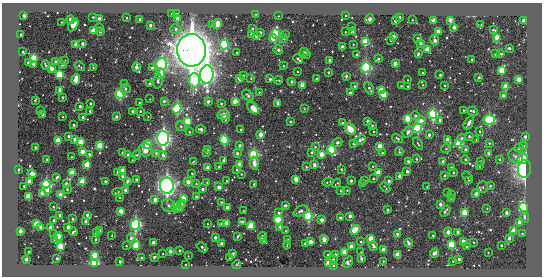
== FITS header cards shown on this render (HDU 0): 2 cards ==
NAXIS1  =                  540 / length of data axis 1
NAXIS2  =                  274 / length of data axis 2

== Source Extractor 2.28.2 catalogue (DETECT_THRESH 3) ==
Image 540 x 274 px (HDU 0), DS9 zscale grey, 1 PNG px = 1 image px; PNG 544 x 278 px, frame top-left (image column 1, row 274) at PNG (2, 3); each listed source drawn as its Kron ellipse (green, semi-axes under 4 px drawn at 4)
Background -400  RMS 700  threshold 2110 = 3 sigma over >= 5 px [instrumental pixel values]
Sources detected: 431; all 431 listed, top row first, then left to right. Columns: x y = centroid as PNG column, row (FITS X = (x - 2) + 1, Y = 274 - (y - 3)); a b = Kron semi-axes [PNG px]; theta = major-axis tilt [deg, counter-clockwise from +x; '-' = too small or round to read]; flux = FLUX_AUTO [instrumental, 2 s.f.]
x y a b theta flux
171 13 3 3 - 8.9e+04
177 14 3 3 - 8.2e+04
255 14 3 2 - 4.9e+04
345 15 3 2 - 4.9e+04
24 16 3 3 - 2.9e+05
278 16 2 2 - 2.8e+04
93 17 3 3 - 5.5e+04
399 17 3 3 - 7.3e+04
126 18 3 2 - 4.6e+04
99 19 3 3 - 3.6e+05
140 19 3 3 - 8.3e+04
178 19 3 3 - 3.3e+05
370 19 5 4 - 1.3e+05
70 20 4 3 - 1.2e+05
412 20 2 2 - 3.3e+04
450 20 3 3 - 4.4e+05
395 21 3 3 - 1.6e+05
434 21 3 3 - 6.2e+05
524 21 3 3 - 5.2e+05
62 22 2 2 - 3.1e+04
217 24 5 4 - 4.5e+05
481 24 2 2 - 2.7e+04
73 25 7 4 58 5.3e+05
150 25 3 3 - 1.9e+05
212 25 3 3 - 5.9e+04
100 27 3 2 - 2.9e+04
352 27 2 2 - 2.5e+04
454 27 3 3 - 2.3e+05
176 29 5 4 - 1.3e+05
252 29 4 3 - 4.6e+04
493 30 3 2 - 5.4e+04
93 31 3 3 - 8.6e+05
100 31 3 3 - 1.8e+05
353 31 3 3 - 8.0e+04
345 32 2 2 - 2.7e+04
438 32 3 3 - 4.0e+05
260 33 3 3 - 1.2e+05
21 34 3 2 - 5.2e+04
276 34 4 4 - 3.9e+06
252 35 3 3 - 2.8e+05
285 35 4 3 - 4.0e+04
256 36 3 3 - 2.0e+05
393 36 3 3 - 3.3e+05
497 37 3 3 - 5.8e+05
273 38 4 4 - 1.1e+06
284 38 3 3 - 1.4e+05
418 38 3 3 - 1.4e+05
435 40 5 3 - 2.6e+05
391 41 3 2 - 4.6e+04
366 42 4 4 - 2.8e+06
420 43 3 3 - 1.8e+05
76 44 3 3 - 3.0e+05
83 44 3 3 - 1.9e+05
353 44 2 2 - 3.3e+04
224 45 5 4 - 4.8e+06
342 47 3 3 - 1.9e+05
509 48 3 3 - 1.0e+05
427 49 4 3 - 8.8e+05
191 50 16 14 -87 6.8e+07
278 50 5 4 - 1.2e+05
23 52 3 2 - 6.8e+04
304 52 4 3 - 1.1e+05
237 53 3 2 - 5.8e+04
418 54 4 3 - 1.2e+05
495 54 3 3 - 5.8e+04
501 54 3 3 - 6.6e+04
307 55 3 3 - 6.9e+04
357 55 3 3 - 8.0e+04
34 58 4 3 - 2.3e+06
298 59 5 3 - 9.9e+04
378 59 3 3 - 5.4e+04
472 59 3 2 - 5.5e+04
330 60 3 3 - 1.8e+05
65 61 3 2 - 4.5e+04
28 62 3 2 - 7.2e+04
55 62 3 3 - 1.1e+05
33 64 3 3 - 8.3e+04
162 64 6 5 - 7.1e+06
395 64 3 3 - 3.9e+05
46 65 4 2 - 5.7e+04
63 65 3 3 - 6.7e+04
80 66 5 2 - 4.6e+04
283 66 3 3 - 3.8e+04
93 67 2 2 - 3.1e+04
136 67 4 3 - 3.3e+05
366 67 5 5 - 5.8e+06
51 68 3 3 - 3.9e+05
152 68 4 3 - 9.8e+04
502 70 4 3 - 1.6e+06
297 72 2 2 - 3.8e+04
329 72 3 3 - 8.2e+04
423 73 3 3 - 5.8e+04
160 74 5 4 - 3.9e+05
207 74 9 6 88 1.5e+07
59 75 4 4 - 2.4e+06
440 75 3 3 - 5.7e+04
243 76 3 3 - 7.1e+04
346 76 4 3 - 7.0e+04
479 77 3 2 - 7.2e+04
251 78 3 2 - 3.2e+04
239 79 4 3 - 1.2e+05
270 79 3 3 - 6.1e+04
316 79 3 3 - 6.7e+04
519 79 3 3 - 6.4e+05
76 80 5 3 - 7.3e+05
279 80 4 2 - 4.7e+04
407 80 3 2 - 3.1e+04
158 81 7 4 84 1.0e+05
195 81 7 5 -87 2.5e+06
292 82 3 3 - 1.3e+05
124 84 4 3 - 5.7e+04
150 84 3 3 - 1.3e+05
302 85 3 3 - 5.3e+05
423 85 3 3 - 3.9e+04
445 85 3 2 - 5.3e+04
354 86 3 3 - 6.5e+04
401 86 3 3 - 4.6e+04
408 86 3 2 - 4.3e+04
506 87 4 3 - 1.2e+06
369 88 7 4 -63 1.3e+05
126 89 5 4 - 8.1e+04
60 90 3 3 - 3.8e+05
381 91 4 4 - 1.2e+06
259 92 3 3 - 2.9e+04
350 93 3 3 - 2.4e+05
120 94 4 4 - 5.0e+06
248 95 7 4 -44 9.3e+04
384 95 4 3 - 1.4e+06
503 95 3 3 - 1.1e+05
62 97 3 3 - 7.2e+04
150 99 2 2 - 2.6e+04
35 100 3 2 - 4.7e+04
164 101 3 3 - 1.0e+05
208 101 4 3 - 1.2e+05
235 101 4 3 - 6.5e+05
139 103 3 2 - 3.9e+04
278 103 4 3 - 1.3e+05
91 104 3 3 - 6.5e+04
221 104 3 3 - 7.6e+04
80 106 3 3 - 1.4e+05
177 108 5 4 - 6.5e+06
253 108 7 4 -43 6.0e+05
304 109 3 2 - 4.2e+04
463 110 2 2 - 2.7e+04
40 111 3 2 - 3.9e+04
90 111 3 3 - 8.5e+04
132 111 3 3 - 7.9e+04
140 111 3 3 - 6.1e+04
473 111 5 3 - 1.2e+05
43 114 3 3 - 5.4e+04
433 114 5 4 - 6.0e+06
223 115 6 5 - 3.3e+05
415 116 4 4 - 1.1e+05
63 117 2 2 - 3.0e+04
83 117 3 3 - 1.3e+05
116 117 4 3 - 1.5e+05
148 117 2 2 - 3.2e+04
225 119 3 3 - 9.1e+04
408 119 4 4 - 1.2e+06
440 120 4 3 - 1.0e+05
489 120 6 4 -10 6.0e+06
188 121 4 4 - 1.6e+06
368 121 3 3 - 2.0e+05
421 121 5 4 - 2.7e+05
290 122 3 3 - 5.2e+04
342 123 4 3 - 8.5e+04
469 123 7 4 60 1.7e+05
74 125 3 3 - 8.2e+04
181 126 5 4 - 7.0e+04
372 126 3 3 - 8.6e+04
418 128 4 4 - 5.2e+06
201 129 5 3 - 2.2e+05
350 129 6 5 - 6.3e+05
241 130 3 3 - 6.5e+04
480 131 3 2 - 5.0e+04
189 132 3 2 - 4.3e+04
374 132 3 2 - 5.0e+04
408 132 6 4 40 1.6e+05
260 134 3 3 - 4.5e+05
429 135 3 3 - 1.2e+05
69 136 3 3 - 6.5e+04
469 136 3 3 - 1.0e+05
525 137 3 3 - 1.4e+05
163 138 7 6 - 1.1e+07
462 138 4 3 - 9.2e+04
75 139 4 3 - 1.2e+05
397 139 5 3 - 7.3e+04
224 140 5 4 - 3.3e+06
360 140 6 3 24 2.2e+05
447 140 4 3 - 4.0e+05
476 140 3 2 - 2.7e+04
58 141 3 3 - 1.1e+06
80 142 4 3 - 1.1e+06
338 142 5 4 - 9.9e+04
489 143 3 3 - 5.5e+04
354 144 3 3 - 1.6e+05
418 144 7 2 -56 4.4e+04
459 144 4 4 - 2.1e+06
147 145 4 4 - 1.0e+06
100 146 4 3 - 1.5e+06
240 146 3 3 - 1.5e+05
380 146 4 3 - 7.2e+05
524 146 4 3 - 5.1e+04
35 147 3 3 - 5.6e+04
315 147 4 4 - 6.2e+04
519 148 4 4 - 8.3e+04
208 149 4 3 - 8.5e+04
446 149 5 3 - 4.0e+04
145 150 7 6 - 3.9e+05
331 150 4 4 - 3.5e+06
466 150 3 3 - 1.8e+05
82 152 3 3 - 5.8e+05
123 152 3 2 - 5.8e+04
207 152 3 3 - 7.0e+04
312 152 3 3 - 9.1e+04
399 152 4 3 - 6.9e+04
156 153 4 4 - 8.6e+04
237 153 3 3 - 1.3e+05
382 153 4 3 - 7.0e+04
489 153 3 3 - 2.2e+05
89 154 3 3 - 7.4e+04
254 154 4 4 - 5.1e+06
321 154 4 3 - 6.6e+05
128 155 3 3 - 1.1e+05
137 155 5 4 - 5.5e+04
163 155 4 4 - 1.7e+05
516 156 8 6 -44 1.6e+05
71 157 2 2 - 3.4e+04
523 158 6 5 - 1.1e+06
416 159 3 3 - 4.4e+04
465 159 4 3 - 6.9e+04
499 159 3 3 - 5.4e+04
47 160 3 2 - 5.8e+04
132 160 2 2 - 3.0e+04
223 160 3 3 - 9.8e+04
481 161 3 3 - 4.6e+04
193 162 3 2 - 4.1e+04
408 162 3 3 - 1.6e+05
443 162 4 3 - 1.8e+05
254 163 6 4 -87 2.2e+05
239 164 3 3 - 3.5e+05
87 165 4 3 - 1.4e+06
314 165 3 3 - 2.5e+05
373 166 4 3 - 4.0e+04
479 166 3 2 - 4.1e+04
219 167 3 3 - 6.8e+04
306 167 3 2 - 4.5e+04
208 168 3 3 - 2.6e+05
451 168 3 2 - 6.6e+04
341 169 3 3 - 5.6e+04
525 169 9 6 82 7.3e+06
18 170 3 3 - 1.5e+05
122 170 4 4 - 1.5e+05
237 170 3 2 - 4.6e+04
407 171 3 3 - 1.2e+05
118 172 3 3 - 2.1e+05
72 173 4 3 - 1.1e+06
378 173 4 3 - 8.0e+05
453 173 3 3 - 7.8e+04
32 174 4 3 - 4.9e+05
192 174 3 3 - 4.2e+04
241 174 2 2 - 3.7e+04
122 176 4 3 - 9.0e+04
400 176 3 3 - 2.7e+05
444 176 3 3 - 6.4e+04
57 177 4 2 - 6.7e+04
468 177 6 3 -51 2.9e+04
296 179 4 3 - 6.7e+05
373 179 3 2 - 4.9e+04
136 180 3 3 - 1.3e+05
29 181 3 3 - 3.6e+05
105 181 3 3 - 8.0e+04
127 181 4 3 - 1.2e+05
227 181 2 2 - 3.8e+04
351 181 3 3 - 1.1e+05
365 181 2 2 - 3.3e+04
389 181 3 3 - 1.4e+05
469 181 3 2 - 5.5e+04
82 182 4 3 - 1.2e+06
188 182 4 3 - 4.2e+05
207 182 4 3 - 3.2e+04
328 182 5 2 - 6.9e+04
337 183 5 2 - 4.5e+04
46 184 4 4 - 4.9e+06
66 184 3 3 - 2.1e+05
196 184 3 3 - 4.3e+04
254 184 3 3 - 6.0e+04
363 184 3 3 - 9.2e+04
24 186 3 2 - 5.2e+04
167 186 8 7 - 1.4e+07
490 186 3 3 - 5.2e+04
219 187 3 3 - 1.5e+05
385 187 6 2 -46 4.9e+04
427 187 2 2 - 2.6e+04
483 187 6 5 - 7.7e+04
67 189 3 2 - 5.3e+04
202 189 3 3 - 1.1e+05
125 190 3 3 - 1.4e+05
347 190 3 3 - 2.6e+04
48 191 4 3 - 1.3e+06
341 191 3 3 - 9.0e+04
117 192 5 2 - 6.1e+04
448 192 3 2 - 3.3e+04
42 193 3 3 - 1.0e+05
476 194 3 3 - 1.7e+05
60 195 4 3 - 1.6e+05
451 195 3 2 - 5.8e+04
28 197 4 3 - 1.1e+06
120 197 2 2 - 4.1e+04
197 197 3 3 - 1.0e+05
183 198 4 3 - 8.0e+05
451 198 2 2 - 3.9e+04
155 200 3 3 - 3.6e+05
221 202 2 2 - 3.6e+04
181 204 4 4 - 1.2e+05
440 204 3 3 - 2.0e+05
168 205 7 6 - 1.1e+05
286 206 3 3 - 1.5e+05
53 207 3 2 - 4.3e+04
523 207 5 4 - 5.6e+06
176 208 5 3 - 7.2e+05
227 208 3 3 - 2.6e+05
487 208 2 2 - 2.4e+04
179 209 3 3 - 5.5e+05
388 210 3 3 - 9.2e+04
121 211 3 3 - 4.8e+05
243 211 2 2 - 3.6e+04
301 211 7 4 26 1.3e+05
445 211 6 3 53 1.3e+05
278 213 3 3 - 6.9e+04
465 213 4 3 - 1.5e+06
506 213 3 3 - 1.8e+05
59 215 3 3 - 7.2e+04
87 215 4 3 - 1.2e+05
308 216 4 4 - 6.0e+06
350 216 3 3 - 2.2e+05
525 217 6 3 -84 1.0e+05
340 218 3 3 - 8.2e+04
73 219 3 2 - 6.6e+04
54 220 3 3 - 7.7e+04
278 220 4 4 - 1.8e+06
322 220 3 3 - 2.6e+05
86 221 3 3 - 8.3e+04
242 222 4 3 - 1.3e+05
520 222 3 3 - 5.4e+05
221 223 3 2 - 6.2e+04
227 223 3 3 - 5.0e+05
36 224 4 3 - 1.4e+06
207 224 3 2 - 3.3e+04
135 225 5 5 - 5.9e+06
251 226 4 4 - 1.4e+06
41 227 4 3 - 9.8e+04
51 227 3 3 - 1.9e+05
68 227 3 3 - 3.5e+05
280 227 3 3 - 8.0e+04
100 230 3 3 - 7.5e+04
355 230 5 4 - 2.1e+06
20 231 3 3 - 4.3e+05
285 231 3 2 - 3.0e+04
514 231 4 3 - 1.2e+06
73 232 4 3 - 8.9e+04
448 232 4 3 - 1.3e+05
458 232 4 3 - 1.3e+05
96 233 4 3 - 1.4e+05
54 234 3 3 - 6.5e+04
397 234 3 3 - 9.6e+04
522 234 3 2 - 3.0e+04
433 235 3 2 - 4.1e+04
59 236 4 3 - 9.9e+05
112 236 2 2 - 3.1e+04
238 236 3 2 - 6.5e+04
262 236 4 3 - 1.9e+05
215 237 3 3 - 1.7e+05
131 238 4 3 - 8.6e+04
509 238 4 3 - 1.8e+05
54 239 3 2 - 4.6e+04
324 239 4 3 - 5.0e+05
371 239 4 3 - 1.0e+06
96 240 3 3 - 8.7e+04
287 240 4 2 - 6.7e+04
263 241 3 3 - 5.9e+04
463 241 3 3 - 3.6e+05
310 242 3 3 - 3.9e+05
361 242 2 2 - 4.8e+04
473 242 2 2 - 2.7e+04
153 243 3 3 - 2.9e+05
408 243 4 3 - 1.7e+05
222 244 3 3 - 2.1e+05
305 244 3 3 - 1.0e+05
136 245 4 3 - 1.9e+06
287 245 4 2 - 2.9e+04
452 245 4 4 - 2.2e+06
501 245 3 2 - 6.8e+04
60 246 4 3 - 1.4e+06
126 246 2 2 - 3.1e+04
374 246 5 3 - 1.4e+05
202 247 5 2 - 1.4e+05
351 247 3 3 - 4.4e+05
466 247 3 2 - 6.1e+04
383 250 3 3 - 4.5e+05
170 251 3 3 - 2.8e+05
180 251 3 2 - 7.0e+04
29 252 3 2 - 5.9e+04
344 252 4 3 - 9.3e+05
361 252 2 2 - 2.7e+04
434 253 5 3 - 2.8e+05
488 253 3 2 - 2.9e+04
163 254 2 2 - 3.7e+04
233 254 3 3 - 1.4e+05
94 255 4 3 - 7.8e+05
328 255 3 3 - 5.6e+04
336 255 3 3 - 8.5e+04
398 255 4 3 - 1.3e+06
188 256 2 2 - 2.2e+04
154 257 3 3 - 1.1e+05
141 258 3 3 - 5.8e+04
230 258 3 3 - 9.0e+04
26 259 3 3 - 1.4e+05
57 259 3 3 - 9.0e+04
361 259 4 3 - 1.2e+05
459 259 3 3 - 1.4e+05
333 260 3 3 - 7.2e+04
383 261 3 2 - 3.7e+04
453 261 2 2 - 3.2e+04
120 262 3 2 - 5.9e+04
328 262 3 3 - 2.7e+05
348 262 6 4 56 2.0e+05
94 263 4 4 - 6.3e+06
185 265 2 2 - 3.5e+04
237 265 4 3 - 5.3e+04
334 266 3 3 - 9.0e+04

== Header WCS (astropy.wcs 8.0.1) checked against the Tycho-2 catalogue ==
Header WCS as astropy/WCSLIB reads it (CRVAL/CRPIX/CD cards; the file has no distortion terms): RA---TAN/DEC--TAN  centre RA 20:14:06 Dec -56:12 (303.53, -56.20 deg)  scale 2.1 arcsec/px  FOV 18.9' x 9.6'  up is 0 deg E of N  parity normal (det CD < 0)
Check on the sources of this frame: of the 60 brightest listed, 3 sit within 3.2 arcsec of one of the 3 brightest Tycho-2 stars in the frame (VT <= 12.42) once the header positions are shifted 0.40 arcsec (0.10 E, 0.39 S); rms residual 1.10 arcsec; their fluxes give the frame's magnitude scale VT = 29.95 - 2.5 log10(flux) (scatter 0.18 mag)
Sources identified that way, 3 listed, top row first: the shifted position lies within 3.2 arcsec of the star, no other Tycho-2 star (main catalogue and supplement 1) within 6.4 arcsec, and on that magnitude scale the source's flux lands within +1.5 / -3 mag of the star's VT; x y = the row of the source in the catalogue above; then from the Tycho-2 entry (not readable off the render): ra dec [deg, ICRS J2000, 3 dp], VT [Tycho-2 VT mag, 2 dp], TYC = Tycho-2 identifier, HIP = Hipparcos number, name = IAU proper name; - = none
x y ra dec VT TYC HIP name
191 50 303.609 -56.146 10.19 8781-677-1 - -
207 74 303.593 -56.161 12.01 8781-1492-1 - -
167 186 303.635 -56.226 12.42 8781-1087-1 - -